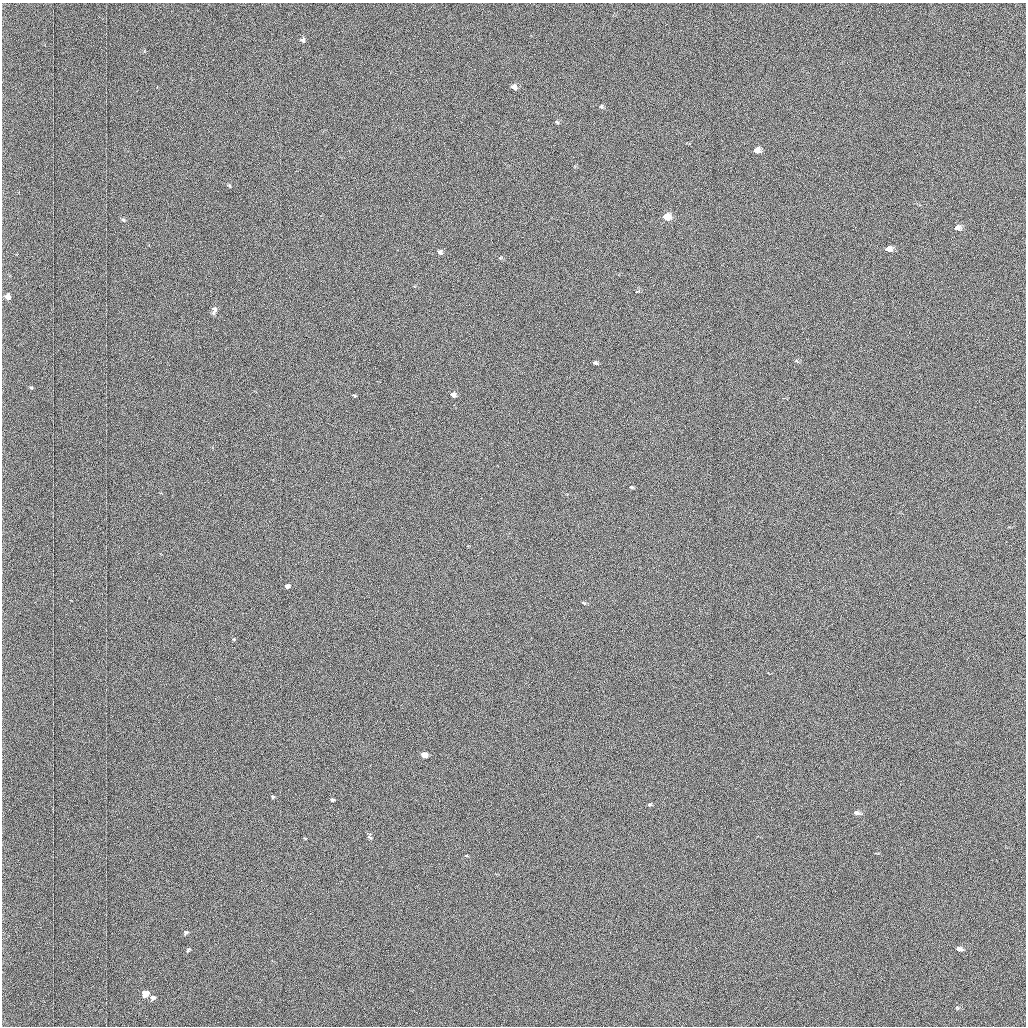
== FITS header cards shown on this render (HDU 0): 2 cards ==
NAXIS1  =                 1024 /fastest changing axis
NAXIS2  =                 1024 /next to fastest changing axis

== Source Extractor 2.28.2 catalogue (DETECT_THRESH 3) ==
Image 1024 x 1024 px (HDU 0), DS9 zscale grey, 1 PNG px = 1 image px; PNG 1028 x 1028 px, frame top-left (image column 1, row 1024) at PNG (2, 3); no overlay
Background 1030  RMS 4.9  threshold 14.8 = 3 sigma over >= 5 px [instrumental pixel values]
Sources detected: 36; all 36 listed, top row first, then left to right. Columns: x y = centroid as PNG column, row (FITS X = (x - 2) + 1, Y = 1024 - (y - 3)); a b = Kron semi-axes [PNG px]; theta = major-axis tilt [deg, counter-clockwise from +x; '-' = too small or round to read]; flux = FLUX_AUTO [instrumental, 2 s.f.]
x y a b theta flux
303 40 6 6 - 1000
514 87 7 6 - 2200
601 106 5 4 - 400
557 122 6 4 -23 440
757 150 6 5 - 3400
229 185 6 4 -62 480
666 217 5 5 - 10000
123 220 7 5 -40 660
957 227 7 6 - 1300
888 249 6 5 - 2600
440 252 5 4 - 1100
500 258 5 3 - 270
636 292 4 3 - 1100
8 297 7 6 - 2100
214 310 9 6 74 1800
796 361 6 4 -33 350
595 363 4 3 - 860
31 388 5 4 - 430
354 395 5 2 - 330
453 395 5 4 - 3300
631 487 4 3 - 390
287 586 6 5 - 1400
583 603 6 3 -24 400
234 639 5 4 - 380
424 755 5 4 - 8100
273 797 6 5 - 600
332 800 4 3 - 600
650 804 5 3 - 370
856 812 8 5 -18 1700
370 836 9 5 -74 650
466 855 6 4 -2 340
186 933 6 5 - 670
959 948 6 4 -21 1400
188 950 6 4 32 490
146 993 6 5 - 6700
153 998 6 5 - 1200

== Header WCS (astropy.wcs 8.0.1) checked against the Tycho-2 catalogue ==
Header WCS as astropy/WCSLIB reads it (applying the file's SIP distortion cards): RA---TAN-SIP/DEC--TAN-SIP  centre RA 01:32:47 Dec +39:17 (23.19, +39.28 deg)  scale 1.67 arcsec/px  FOV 28.5' x 28.5'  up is -179 deg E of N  parity flipped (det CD > 0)
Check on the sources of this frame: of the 36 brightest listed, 10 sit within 2.5 arcsec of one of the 21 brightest Tycho-2 stars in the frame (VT <= 12.25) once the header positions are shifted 0.56 arcsec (0.55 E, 0.10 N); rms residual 1.03 arcsec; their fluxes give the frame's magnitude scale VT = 19.66 - 2.5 log10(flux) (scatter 0.13 mag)
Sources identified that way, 10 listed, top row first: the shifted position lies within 2.5 arcsec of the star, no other Tycho-2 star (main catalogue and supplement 1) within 5.0 arcsec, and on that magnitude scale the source's flux lands within +1.5 / -3 mag of the star's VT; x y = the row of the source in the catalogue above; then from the Tycho-2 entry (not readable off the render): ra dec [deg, ICRS J2000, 3 dp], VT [Tycho-2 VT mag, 2 dp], TYC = Tycho-2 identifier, HIP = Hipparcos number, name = IAU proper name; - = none
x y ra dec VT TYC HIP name
514 87 23.191 +39.077 11.35 2814-487-1 - -
757 150 23.046 +39.108 10.59 2814-499-1 - -
666 217 23.101 +39.138 9.93 2814-223-1 - -
957 227 22.927 +39.145 11.49 2814-623-1 - -
888 249 22.968 +39.154 11.15 2814-385-1 - -
8 297 23.495 +39.171 11.53 2814-441-1 - -
424 755 23.250 +39.386 10.12 2818-1446-1 - -
856 812 22.991 +39.416 11.51 2818-1434-1 - -
959 948 22.930 +39.480 11.71 2818-1445-1 - -
146 993 23.419 +39.495 10.08 2818-1379-1 - -